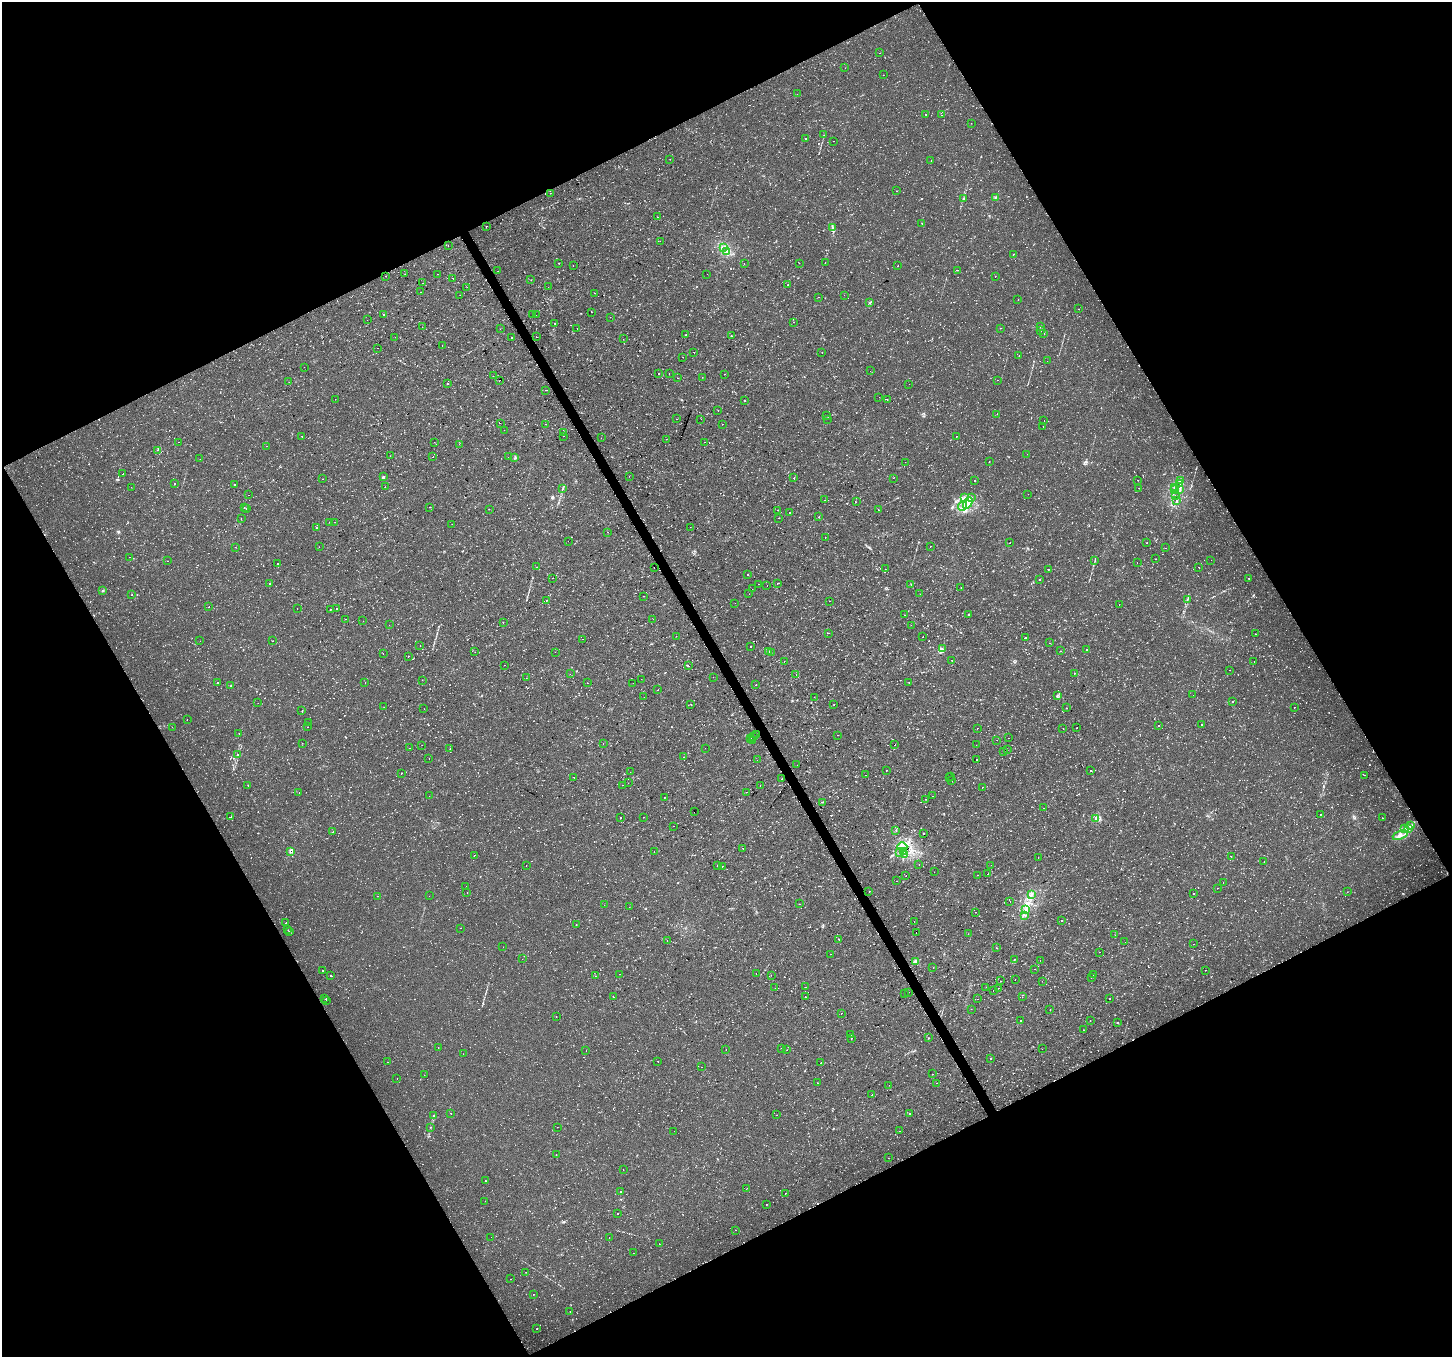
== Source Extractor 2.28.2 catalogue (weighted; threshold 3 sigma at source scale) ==
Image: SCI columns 4-5800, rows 105-5524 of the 5801 x 5689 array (HDU 1 of 3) = the unmasked area's bounding box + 8 px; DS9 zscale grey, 4 x 4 block average (1 PNG px = mean of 4 x 4 image px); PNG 1454 x 1359 px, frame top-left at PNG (2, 2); each listed source drawn as its Kron ellipse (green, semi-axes under 4 px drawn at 4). Shown black and unused: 47% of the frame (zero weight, under 2 of 3 exposures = <1% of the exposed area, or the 3 px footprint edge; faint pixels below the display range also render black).
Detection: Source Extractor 2.28.2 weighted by HDU 2 'WHT'. Background 0.0286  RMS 0.0084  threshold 0.0376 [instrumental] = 3 sigma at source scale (4.5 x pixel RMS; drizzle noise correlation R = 1.50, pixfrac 1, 0.0396/0.0396 arcsec/px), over >= 5 px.
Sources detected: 1243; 17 too faint to see at this stretch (4 x 4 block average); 150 cosmic-ray / hot-pixel residue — neither listed nor drawn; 14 coinciding with a brighter row at this scale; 5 inside a brighter listed object's ellipse — not listed separately; of the other 1057, all 500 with FLUX_AUTO >= 1.79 (the completeness limit of this list) listed and drawn (557 fainter detections not listed), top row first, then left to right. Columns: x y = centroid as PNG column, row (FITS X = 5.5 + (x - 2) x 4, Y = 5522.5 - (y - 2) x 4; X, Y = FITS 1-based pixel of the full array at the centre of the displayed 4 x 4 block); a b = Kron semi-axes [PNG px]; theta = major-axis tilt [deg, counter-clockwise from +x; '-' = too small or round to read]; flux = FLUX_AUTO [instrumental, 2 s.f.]
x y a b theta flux
880 53 2 2 - 3.4
845 68 2 2 - 1.8
883 75 2 2 - 3.9
797 94 2 2 - 6.9
925 114 2 2 - 2.7
942 115 2 2 - 3.5
971 123 2 2 - 5.4
824 135 2 2 - 1.9
806 139 2 2 - 5.8
833 141 2 2 - 2.2
670 159 2 2 - 2.7
931 160 2 2 - 9.5
896 191 2 2 - 16
550 193 2 2 - 2.8
995 197 3 2 - 2.1
963 199 3 2 - 3.5
658 217 2 2 - 8.6
922 223 3 2 - 2.9
486 226 2 2 - 2.9
833 228 3 2 - 5.4
660 241 2 2 - 4.7
448 246 2 2 - 8.7
723 248 4 2 - 6.7
726 251 3 2 - 6.4
1013 254 2 2 - 2.6
825 262 2 2 - 2.8
559 263 2 2 - 33
799 263 2 2 - 3.3
744 264 2 2 - 3.5
573 266 2 2 - 1.8
898 266 2 2 - 7.2
958 270 2 2 - 4.3
498 271 2 2 - 2.6
405 274 2 2 - 3.6
437 274 2 2 - 2.4
707 274 2 2 - 4.1
386 276 2 2 - 27
995 276 2 2 - 2.9
453 278 2 2 - 2.2
531 280 2 2 - 2.4
422 283 2 2 - 5.1
788 285 2 2 - 4.1
467 287 2 2 - 2.8
548 287 2 2 - 1.8
420 292 2 2 - 3.9
594 293 2 2 - 3.2
460 295 2 2 - 4
844 295 2 2 - 7.9
818 297 2 2 - 5.6
1018 300 2 2 - 3.1
869 303 2 2 - 2.5
1078 309 2 2 - 2.1
591 312 2 2 - 15
533 314 2 2 - 5.6
383 315 2 2 - 18
536 315 2 2 - 2
610 317 2 2 - 3.8
367 320 2 2 - 5.4
794 322 2 2 - 3
555 323 2 2 - 10
422 327 2 2 - 7.8
1041 327 2 2 - 2
577 328 2 2 - 6
1001 328 2 2 - 2.2
500 329 2 2 - 1.9
1041 330 2 2 - 1.9
686 334 2 2 - 26
1044 334 2 2 - 2.9
731 336 2 2 - 6.3
395 337 2 2 - 3.7
536 337 2 2 - 3.5
512 338 2 2 - 12
623 339 2 2 - 2.4
442 345 2 2 - 4.7
377 348 2 2 - 5.4
822 352 2 2 - 3.4
694 353 2 2 - 2.5
1019 356 2 2 - 2.4
683 357 2 2 - 2.1
1047 361 2 2 - 3.3
304 367 2 2 - 15
870 371 2 2 - 4
659 374 2 2 - 8.2
669 374 2 2 - 2.2
724 374 2 2 - 3.8
493 376 2 2 - 30
702 377 2 2 - 4.7
677 378 2 2 - 6.8
500 380 2 2 - 2.7
998 380 2 2 - 2.5
289 382 2 2 - 4.2
447 383 2 2 - 6.6
909 384 2 2 - 2.7
546 390 2 2 - 6.3
879 397 2 2 - 4.1
335 399 2 2 - 5.8
887 399 2 2 - 4.8
745 400 2 2 - 3.6
718 411 2 2 - 15
997 414 2 2 - 9.7
826 415 2 2 - 3.8
677 419 2 2 - 6.6
701 419 2 2 - 15
827 419 2 2 - 2.8
1044 421 2 2 - 3.1
500 423 2 2 - 2
546 424 2 2 - 3.2
723 424 2 2 - 9.3
1043 427 2 2 - 2.8
504 430 2 2 - 9.2
563 432 2 2 - 5.5
302 436 2 2 - 3.7
564 436 2 2 - 33
956 436 2 2 - 4.1
601 438 2 2 - 3.5
666 439 2 2 - 5.1
179 442 2 2 - 18
434 442 2 2 - 2.6
705 442 2 2 - 2.4
459 444 2 2 - 6.4
266 446 2 2 - 3.7
157 450 2 2 - 7.8
1027 454 2 2 - 2.5
390 456 2 2 - 3.4
433 457 2 2 - 10
508 457 2 2 - 2.3
515 458 2 2 - 1.9
200 459 2 2 - 12
989 461 2 2 - 13
905 462 2 2 - 3.1
123 473 2 2 - 2.7
629 476 2 2 - 3.1
383 477 2 2 - 12
794 478 2 2 - 7.9
893 478 2 2 - 2.4
322 479 2 2 - 2.2
1137 480 2 2 - 1.8
1180 480 2 2 - 2.2
975 481 2 2 - 3.9
175 483 2 2 - 330
1180 483 2 2 - 7.3
234 484 2 2 - 8.1
131 487 2 2 - 4
385 487 2 2 - 11
1174 487 3 2 - 3.8
1139 488 2 2 - 4.8
563 489 4 2 - 3.4
1174 490 2 2 - 2
1180 490 2 2 - 3.7
1028 494 2 2 - 5.9
248 495 2 2 - 5.3
1176 496 2 2 - 23
964 497 2 2 - 2.8
971 498 3 3 - 9.3
825 500 2 2 - 3.1
1177 500 2 2 - 2.5
856 502 2 2 - 12
968 503 6 2 60 19
962 506 4 2 - 11
429 507 2 2 - 2.1
244 508 2 2 - 2.9
246 508 2 2 - 3.2
489 509 2 2 - 3.8
778 510 2 2 - 3.1
878 510 2 2 - 6.1
789 513 2 2 - 5
819 517 2 2 - 290
241 518 2 2 - 3.1
778 518 2 2 - 4.1
330 522 2 2 - 1.9
335 522 2 2 - 3.4
452 524 2 2 - 2.6
690 527 2 2 - 2.9
316 528 2 2 - 13
608 532 2 2 - 2.9
825 537 2 2 - 2.3
568 541 2 2 - 7.7
1010 543 2 2 - 23
1147 543 2 2 - 6.2
930 546 2 2 - 4.3
235 547 2 2 - 2.3
319 547 2 2 - 4.1
1165 548 2 2 - 3.4
129 557 2 2 - 2
1156 559 2 2 - 5.6
1095 560 2 2 - 2.4
1211 560 2 2 - 4.4
168 561 2 2 - 6.5
1137 562 2 2 - 4.8
277 564 2 2 - 6.3
537 567 2 2 - 33
1199 567 2 2 - 5.2
654 568 2 2 - 4.1
885 569 2 2 - 13
1048 569 2 2 - 2.6
747 574 2 2 - 19
552 578 2 2 - 2.5
1249 578 2 2 - 6.6
1039 580 2 2 - 30
270 583 2 2 - 7.2
758 584 2 2 - 3.3
777 584 2 2 - 8.7
911 584 2 2 - 2.9
767 585 2 2 - 3.6
961 587 2 2 - 4.5
752 589 2 2 - 4.6
103 591 2 2 - 2.4
749 594 2 2 - 3.6
920 594 2 2 - 1.9
132 595 2 2 - 2.9
644 596 2 2 - 3.2
1187 599 2 2 - 2.8
546 600 2 2 - 3.9
830 601 2 2 - 13
735 603 2 2 - 1.9
1119 604 2 2 - 8.2
209 607 2 2 - 4.9
297 609 2 2 - 6
330 609 2 2 - 11
337 609 2 2 - 1.8
969 614 2 2 - 3.8
904 615 2 2 - 3.8
345 619 2 2 - 31
653 619 2 2 - 1.8
363 621 2 2 - 8.5
503 622 2 2 - 3.4
389 625 2 2 - 4.6
911 625 2 2 - 2.2
828 633 2 2 - 9
1255 634 2 2 - 4
676 636 2 2 - 2.2
923 637 2 2 - 6.9
1025 638 2 2 - 40
582 639 2 2 - 5.1
200 641 2 2 - 2.4
273 641 2 2 - 1.8
1049 643 2 2 - 4.7
420 646 2 2 - 4.5
750 647 2 2 - 11
942 649 3 2 - 2.9
1086 650 2 2 - 2.7
1060 651 2 2 - 3.4
475 652 2 2 - 8
555 652 2 2 - 2.6
769 652 2 2 - 5.8
383 653 2 2 - 2.8
771 653 2 2 - 2
408 656 2 2 - 14
952 660 2 2 - 6.5
784 661 2 2 - 4.7
1254 661 2 2 - 3.2
504 665 2 2 - 2
688 666 2 2 - 7.8
1230 670 2 2 - 2.2
1074 673 2 2 - 2.7
570 674 2 2 - 10
796 675 2 2 - 3.5
713 677 2 2 - 3.5
526 678 2 2 - 4.6
641 679 2 2 - 4.6
422 680 2 2 - 2.3
217 683 2 2 - 8.5
365 683 2 2 - 2.9
588 683 2 2 - 3.6
633 683 2 2 - 3.2
909 683 2 2 - 4.5
756 685 2 2 - 5
230 686 3 2 - 2
658 690 2 2 - 4.7
1057 695 3 2 - 3.2
1193 695 2 2 - 2.4
644 697 2 2 - 3.3
814 697 2 2 - 2.4
1232 701 2 2 - 5.1
258 703 2 2 - 7
691 704 2 2 - 4.6
834 705 2 2 - 2.7
384 707 2 2 - 3.5
1294 707 2 2 - 4.5
1066 708 2 2 - 21
424 709 2 2 - 2.1
302 711 2 2 - 6.3
187 720 2 2 - 2.6
309 722 2 2 - 2.5
1201 725 2 2 - 2.1
1159 726 2 2 - 5.6
172 727 2 2 - 2.5
307 727 2 2 - 4.8
1077 727 2 2 - 5.2
977 728 2 2 - 19
1063 728 2 2 - 29
239 733 2 2 - 8.8
756 735 2 2 - 1.8
838 735 2 2 - 2.2
753 736 2 2 - 2.3
751 738 2 2 - 2.5
1008 738 2 2 - 11
997 740 2 2 - 2
752 741 2 2 - 2.4
302 743 2 2 - 2.3
603 744 2 2 - 2.2
422 745 2 2 - 2.8
895 745 2 2 - 5.2
976 745 2 2 - 2.2
409 748 2 2 - 1.8
705 748 2 2 - 2.3
450 749 2 2 - 2.1
1007 750 2 2 - 1.9
1004 752 2 2 - 4.7
238 755 2 2 - 5.9
684 757 2 2 - 2.1
429 758 2 2 - 6.8
977 759 2 2 - 140
757 760 2 2 - 3.5
797 765 2 2 - 2.1
886 770 2 2 - 3.7
1090 771 2 2 - 6.3
630 772 2 2 - 3.2
401 773 2 2 - 12
866 775 2 2 - 3.3
1364 775 2 2 - 2.5
951 776 2 2 - 3.9
574 777 2 2 - 4.5
949 777 2 2 - 2.3
782 779 2 2 - 6.3
952 781 2 2 - 2.7
628 783 2 2 - 1.9
248 785 2 2 - 2.4
622 785 2 2 - 3.4
760 786 2 2 - 3.3
982 787 2 2 - 4.5
746 792 2 2 - 3.1
299 793 2 2 - 2.8
429 796 2 2 - 3
932 796 2 2 - 5.9
664 798 2 2 - 11
926 799 2 2 - 3.6
822 802 2 2 - 2.4
1044 808 2 2 - 4.2
694 812 2 2 - 1.8
1320 814 2 2 - 3.1
231 817 2 2 - 10
643 817 2 2 - 5.3
621 818 2 2 - 4.8
1383 818 2 2 - 50
1096 819 2 2 - 1.8
674 826 2 2 - 2.1
1410 826 3 2 - 6.5
1409 828 2 2 - 3.8
1405 829 3 2 - 3.8
896 830 2 2 - 14
333 832 2 2 - 13
924 834 2 2 - 4.8
1400 835 8 4 22 24
902 847 5 2 - 9.6
743 848 2 2 - 6.2
654 851 2 2 - 5.4
291 852 3 2 - 2.8
899 852 2 2 - 3.3
904 852 2 2 - 2.8
905 854 2 2 - 4.2
474 855 2 2 - 7.4
1231 856 2 2 - 2.2
1038 858 2 2 - 5.7
1264 861 2 2 - 5
717 865 2 2 - 4.2
919 865 2 2 - 3.2
991 865 2 2 - 2.3
526 866 2 2 - 4.7
722 866 2 2 - 13
934 872 2 2 - 23
988 874 2 2 - 3.1
977 875 2 2 - 25
906 876 2 2 - 2.4
896 881 2 2 - 7.8
1223 883 2 2 - 2.9
466 886 2 2 - 2.2
1217 888 2 2 - 3.6
869 891 2 2 - 2.4
1347 892 2 2 - 1.8
467 893 2 2 - 8.4
1031 894 3 2 - 4.9
1193 894 2 2 - 7.4
377 896 2 2 - 2.4
429 896 2 2 - 2.3
1010 901 2 2 - 5.5
799 904 2 2 - 6.7
604 905 2 2 - 3.1
629 907 2 2 - 11
1026 909 3 2 - 6.1
975 912 2 2 - 4.9
1024 915 2 2 - 3.2
1061 920 2 2 - 4
914 922 2 2 - 2.7
286 923 2 2 - 4.8
576 924 2 2 - 1.9
460 928 2 2 - 4.5
288 930 2 2 - 9.5
290 931 2 2 - 4.7
916 933 2 2 - 6
968 934 2 2 - 3.2
1115 935 2 2 - 1.9
839 939 2 2 - 7.3
667 940 2 2 - 4.2
1125 942 2 2 - 2.7
1193 944 2 2 - 18
503 947 2 2 - 8.6
996 948 2 2 - 4.4
1099 952 2 2 - 2.3
830 954 2 2 - 3.1
522 959 2 2 - 7.6
1014 959 2 2 - 2.3
1040 960 2 2 - 5.2
915 962 2 2 - 23
933 968 2 2 - 3.9
1035 969 2 2 - 5.5
322 970 2 2 - 15
1205 970 2 2 - 2.1
756 973 2 2 - 3.9
619 974 2 2 - 7
1093 974 2 2 - 3
331 975 2 2 - 12
771 975 2 2 - 2.4
596 976 2 2 - 11
1091 978 2 2 - 2.8
1015 979 2 2 - 5.1
1000 981 2 2 - 2.4
1042 981 2 2 - 2.6
805 987 2 2 - 16
986 987 2 2 - 1.8
775 988 2 2 - 2.6
998 988 2 2 - 6.6
993 990 2 2 - 3.5
909 992 2 2 - 3.9
904 994 2 2 - 1.9
613 997 2 2 - 7.4
805 997 2 2 - 44
1022 997 2 2 - 20
325 999 2 2 - 3.2
977 999 2 2 - 9.3
1110 999 2 2 - 5.3
326 1000 2 2 - 4
971 1009 2 2 - 3.7
1050 1010 2 2 - 5.3
841 1013 2 2 - 5.7
556 1017 2 2 - 4.6
1090 1020 2 2 - 4.6
1020 1021 2 2 - 5.7
1118 1023 2 2 - 7.5
1084 1030 2 2 - 4.2
850 1034 2 2 - 2.7
851 1038 2 2 - 32
928 1038 2 2 - 3.1
438 1047 2 2 - 4.1
782 1048 2 2 - 7.2
1042 1049 2 2 - 3.3
586 1050 2 2 - 4.3
726 1050 2 2 - 2.2
787 1050 2 2 - 2.4
463 1054 2 2 - 8.9
991 1058 2 2 - 7.6
658 1061 2 2 - 4.4
388 1062 2 2 - 33
821 1063 2 2 - 2.8
701 1067 2 2 - 2.1
933 1074 2 2 - 3.5
424 1075 2 2 - 2.1
397 1079 2 2 - 2
817 1083 2 2 - 4.5
936 1083 2 2 - 11
889 1085 2 2 - 3.2
872 1095 2 2 - 4.5
451 1113 2 2 - 3.5
910 1113 2 2 - 2.5
776 1115 2 2 - 7.6
434 1116 2 2 - 3.3
431 1127 2 2 - 1.9
557 1127 2 2 - 3.7
674 1131 2 2 - 2.8
900 1131 2 2 - 6
556 1154 2 2 - 1.8
888 1158 2 2 - 3.6
623 1169 2 2 - 6.3
486 1180 2 2 - 1.8
746 1189 2 2 - 2.4
620 1192 2 2 - 2.9
785 1193 2 2 - 4.7
485 1201 2 2 - 4
766 1204 2 2 - 2.3
618 1214 2 2 - 2.1
735 1230 2 2 - 2.4
491 1237 2 2 - 4.2
609 1237 2 2 - 6.1
659 1244 2 2 - 2.3
633 1253 2 2 - 2.8
526 1272 2 2 - 5.5
510 1279 2 2 - 2.2
534 1294 2 2 - 5.4
570 1311 2 2 - 4
537 1329 2 2 - 3.1
Diffuse or blended objects may show on this block-average render without a row.